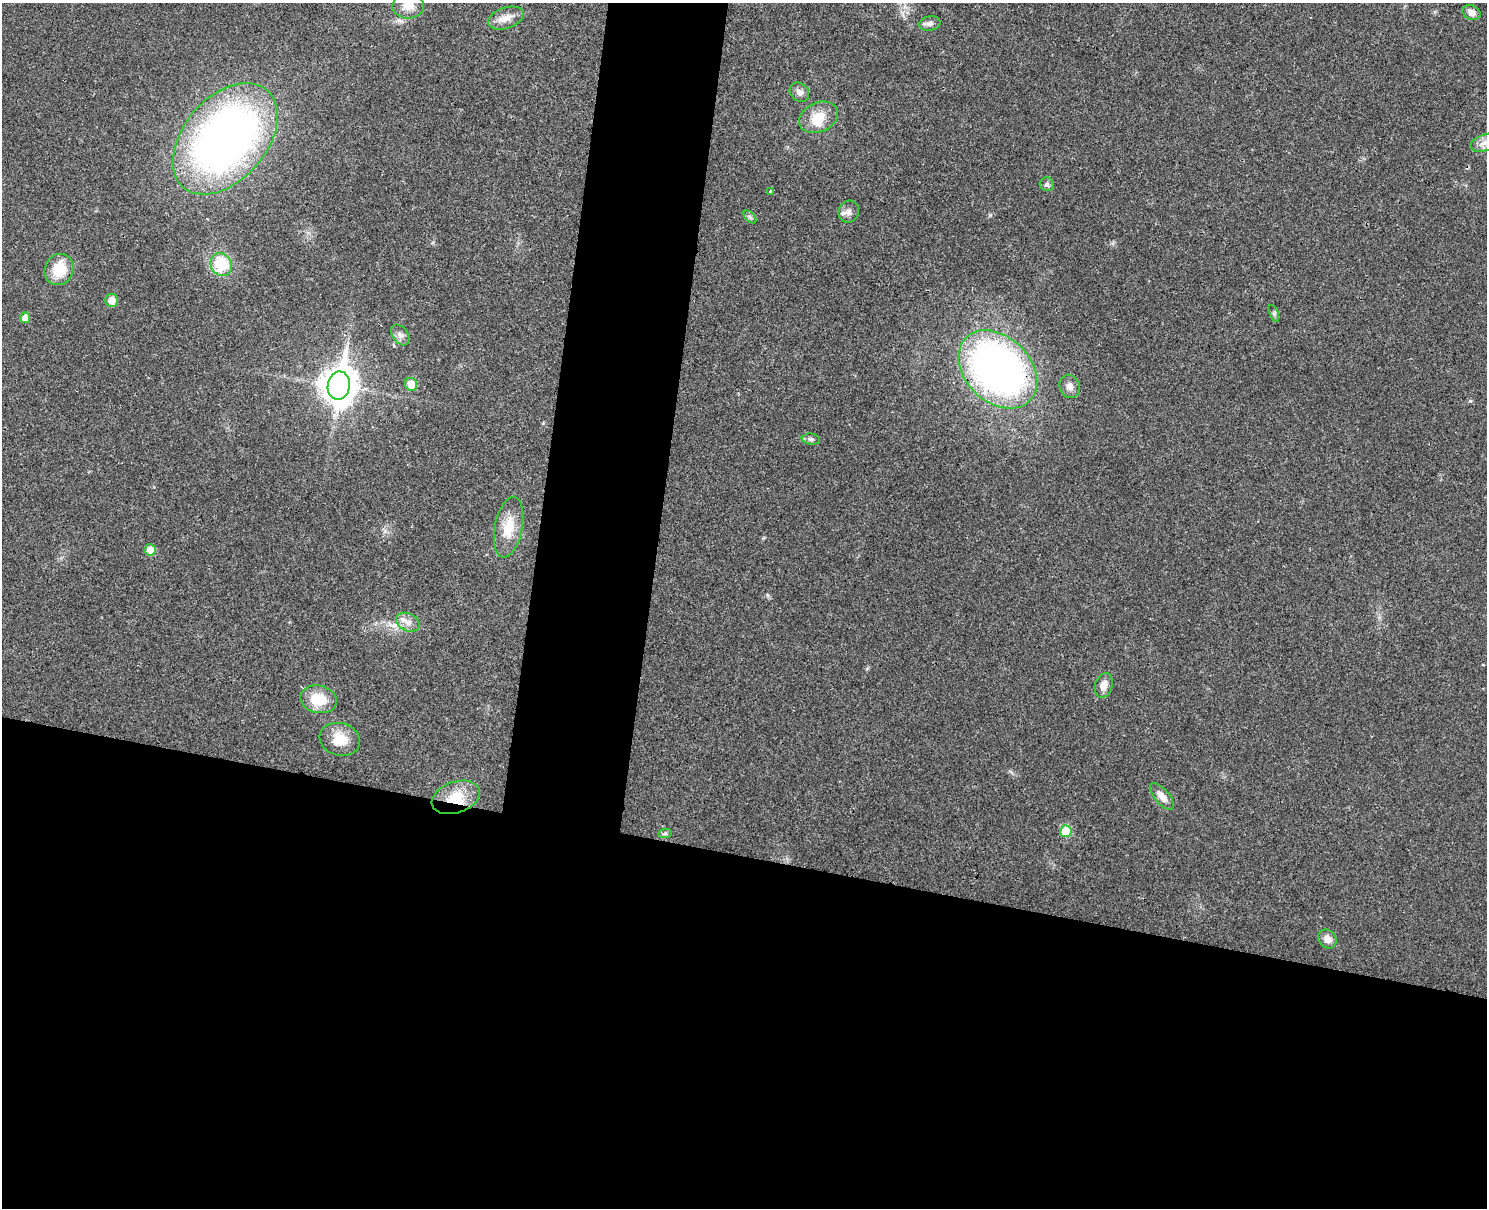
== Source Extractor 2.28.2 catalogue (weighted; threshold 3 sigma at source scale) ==
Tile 11 of 3 x 4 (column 2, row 4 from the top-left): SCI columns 1658-3142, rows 17-1222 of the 4917 x 4852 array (HDU 1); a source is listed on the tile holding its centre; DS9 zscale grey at full resolution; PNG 1489 x 1210 px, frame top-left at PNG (2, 3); each listed source drawn as its Kron ellipse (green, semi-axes under 4 px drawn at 4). Shown black and unused: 35% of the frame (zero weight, under 3 of 4 exposures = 6% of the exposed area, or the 3 px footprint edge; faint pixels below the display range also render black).
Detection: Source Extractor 2.28.2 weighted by HDU 2 'WHT'; one run over the whole footprint, this tile lists its part. Background 0.0314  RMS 0.0048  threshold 0.0215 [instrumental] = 3 sigma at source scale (4.5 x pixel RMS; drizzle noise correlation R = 1.50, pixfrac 1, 0.05/0.05 arcsec/px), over >= 5 px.
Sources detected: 35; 1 inside a brighter listed object's ellipse — not listed separately; the other 34 listed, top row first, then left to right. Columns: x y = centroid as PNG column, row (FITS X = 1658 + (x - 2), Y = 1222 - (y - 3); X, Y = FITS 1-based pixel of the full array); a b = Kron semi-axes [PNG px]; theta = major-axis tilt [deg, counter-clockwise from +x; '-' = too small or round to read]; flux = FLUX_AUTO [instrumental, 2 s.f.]
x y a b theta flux
408 6 16 13 2 6.2
1471 13 9 7 -26 3
506 18 19 10 18 5.2
930 23 11 7 13 2
799 92 10 8 -45 2.3
819 117 20 14 24 9.8
225 139 64 41 49 270
1484 143 14 8 19 3.4
1047 184 7 6 - 1.4
771 192 4 3 - 1.1
849 212 11 10 - 2.8
750 217 8 4 -46 1
221 264 12 10 -59 18
59 269 16 14 62 13
112 300 6 6 - 5.3
1274 313 9 4 -68 0.98
25 318 5 5 - 4.9
400 335 11 7 -54 2.3
998 369 45 32 -44 250
411 384 6 6 - 7.7
339 386 14 11 81 910
1070 386 12 10 -69 2.9
811 439 9 5 -8 1.3
508 527 31 13 79 12
150 550 5 5 - 6.6
408 622 12 8 -25 3.9
1104 685 12 8 74 4
319 699 18 13 -13 13
340 739 20 16 -16 10
1162 796 16 7 -50 4.4
456 797 25 15 19 13
1066 831 6 5 - 18
665 833 7 4 1 0.89
1327 939 10 8 -49 3.8
Overlapping masked pixels (flux is a lower limit): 1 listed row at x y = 998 369
Isophote crosses this tile's border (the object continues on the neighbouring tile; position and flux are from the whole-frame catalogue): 2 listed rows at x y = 408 6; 1484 143
Unlisted compact peaks at least as high as the median listed source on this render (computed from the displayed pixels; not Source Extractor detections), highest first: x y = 1470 401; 990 215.